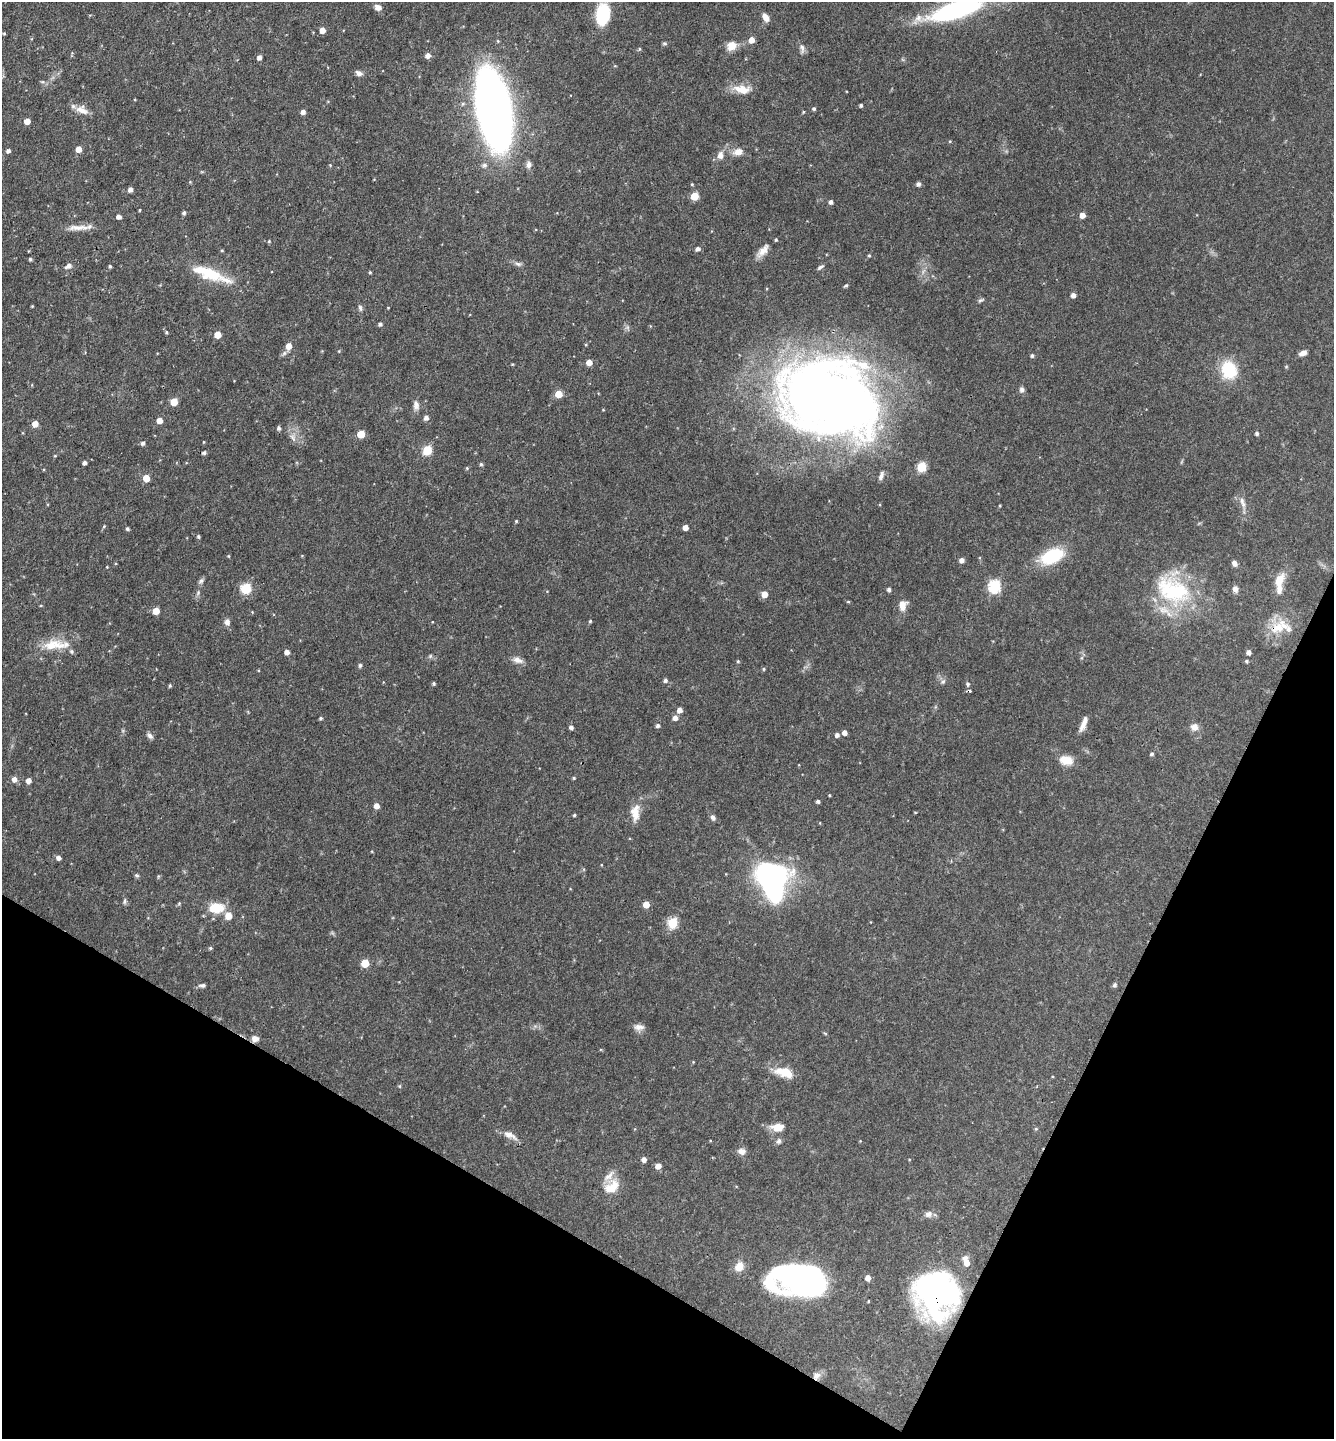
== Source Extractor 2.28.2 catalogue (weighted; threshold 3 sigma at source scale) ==
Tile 15 of 4 x 4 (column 3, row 4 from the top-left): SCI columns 2811-4142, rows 1-1437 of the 5756 x 5747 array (HDU 1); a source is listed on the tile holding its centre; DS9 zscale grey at full resolution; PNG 1336 x 1441 px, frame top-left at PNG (2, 2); no overlay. Shown black and unused: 23% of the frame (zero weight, under 3 of 4 exposures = <1% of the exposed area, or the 3 px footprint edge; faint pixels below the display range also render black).
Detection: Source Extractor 2.28.2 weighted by HDU 2 'WHT'; one run over the whole footprint, this tile lists its part. Background 0.0897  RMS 0.0041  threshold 0.0183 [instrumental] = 3 sigma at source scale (4.5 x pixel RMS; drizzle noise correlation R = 1.50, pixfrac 1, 0.05/0.05 arcsec/px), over >= 5 px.
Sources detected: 185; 2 inside a brighter object's white glare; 1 cosmic-ray / hot-pixel residue — not listed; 9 inside a brighter listed object's ellipse — not listed separately; the other 173 listed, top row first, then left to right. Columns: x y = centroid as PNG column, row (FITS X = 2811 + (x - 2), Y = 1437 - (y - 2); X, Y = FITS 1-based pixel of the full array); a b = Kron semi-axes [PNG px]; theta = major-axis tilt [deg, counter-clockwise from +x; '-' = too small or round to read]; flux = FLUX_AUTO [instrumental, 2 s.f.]
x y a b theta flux
378 7 8 7 - 1.9
956 10 50 15 17 64
603 15 19 12 80 21
766 17 9 6 -55 2.9
322 30 5 4 - 3.8
4 33 4 3 - 0.39
752 40 5 4 - 4.1
665 43 8 4 -1 0.58
732 46 11 9 41 4.2
802 48 14 5 -81 1.4
639 49 5 4 - 0.49
428 55 6 6 - 1.8
259 57 5 4 - 1.8
359 73 8 6 -22 1.7
43 82 6 4 -17 0.61
742 89 22 11 -11 5.8
861 105 4 3 - 0.77
814 109 4 4 - 0.72
82 110 17 10 -31 3.7
494 110 46 18 -80 500
303 112 5 4 - 1.7
27 121 5 4 - 3.6
950 141 4 3 - 0.34
78 149 5 5 - 3.2
8 151 4 4 - 1.2
738 152 11 8 17 3.2
720 155 10 8 73 2.4
330 165 4 4 - 0.32
484 165 7 6 - 1.3
529 165 8 7 - 1.6
692 184 4 4 - 0.38
918 184 5 4 - 1.3
130 189 4 4 - 2
694 196 5 5 - 11
831 202 4 4 - 1.2
140 210 4 3 - 0.31
184 213 4 4 - 0.8
1082 215 5 4 - 3.8
119 217 4 4 - 1.8
78 227 31 7 1 4.2
269 241 5 4 - 0.45
698 249 5 4 - 1.3
222 250 4 3 - 0.37
763 251 20 8 48 3.4
869 255 4 4 - 0.48
30 259 4 3 - 0.6
518 264 10 5 -14 1.1
68 266 8 5 32 2
110 266 4 3 - 0.63
820 267 9 4 33 0.87
370 272 4 3 - 0.46
213 274 31 20 9 12
846 286 5 4 - 0.57
1073 295 4 4 - 1.9
980 300 8 5 26 0.71
32 306 3 3 - 0.31
360 308 9 5 -78 0.94
380 324 4 4 - 1
166 332 4 4 - 0.48
218 335 5 5 - 6.4
289 346 6 5 - 4.1
1303 353 8 5 21 2.1
1032 355 4 4 - 0.8
589 362 5 4 - 3.7
1229 370 18 15 -70 16
1022 389 7 6 - 1.1
558 394 5 5 - 6.9
829 398 103 74 -19 400
174 402 5 5 - 7.7
416 405 12 7 90 1.9
426 418 5 4 - 1.7
159 420 5 4 - 3.9
35 424 5 5 - 4
279 428 5 4 - 0.89
1257 433 4 4 - 0.92
361 434 5 5 - 7.6
293 437 11 6 -50 1.7
143 443 5 4 - 1.2
427 450 5 5 - 21
204 453 5 4 - 0.91
84 463 4 4 - 1.3
481 464 5 5 - 0.66
921 467 5 5 - 21
467 468 4 4 - 0.45
881 476 12 5 69 1.5
146 478 5 5 - 7
1242 501 10 6 -77 1.8
516 521 3 3 - 0.46
104 526 5 3 - 0.44
685 527 4 4 - 2.8
127 529 4 4 - 0.74
198 536 4 4 - 0.61
1052 556 18 11 24 28
961 560 4 4 - 2
1234 563 7 6 - 1.5
1279 580 15 9 64 5.5
201 581 6 6 - 0.94
994 586 6 6 - 48
246 588 6 5 - 28
889 589 4 4 - 1
1235 589 6 5 - 2.1
1173 590 51 32 -27 39
764 594 5 5 - 4.5
902 607 8 7 - 2.3
156 611 5 5 - 5.9
590 621 4 4 - 0.44
227 622 9 7 -65 1.7
1278 628 23 15 16 9.7
53 645 33 12 2 9.2
287 652 4 4 - 2.1
1249 652 4 4 - 1.7
517 660 14 7 -21 2.2
738 661 4 4 - 0.46
1246 661 5 4 - 0.45
360 665 5 4 - 0.83
764 669 5 3 - 0.43
665 680 5 4 - 1
943 681 7 5 66 0.92
434 684 4 3 - 0.62
968 684 6 5 - 0.65
170 685 4 3 - 0.52
679 710 5 4 - 2.5
320 718 4 4 - 0.57
675 718 6 6 - 1.8
1083 724 18 5 68 3.3
658 726 5 4 - 0.96
571 727 4 4 - 1.1
1194 727 9 9 - 2.6
844 733 5 4 - 1.9
837 735 5 5 - 1.3
150 736 8 6 -45 1.3
1152 754 4 4 - 0.9
1066 760 16 10 -13 5.2
574 778 4 4 - 0.41
14 779 6 5 - 2.2
28 781 5 4 - 2.6
829 795 3 3 - 0.36
818 801 3 3 - 0.92
376 806 5 5 - 2.8
635 812 21 11 86 5.3
915 812 4 2 - 0.27
574 815 3 3 - 0.52
713 817 8 6 -57 1.2
58 858 4 4 - 1.7
136 875 6 4 -2 0.63
772 880 28 19 -74 140
125 901 9 4 85 0.8
646 904 5 5 - 4.8
216 908 17 11 1 9.2
228 916 6 6 - 5.1
673 923 6 5 - 25
210 948 5 4 - 0.55
365 963 5 5 - 12
202 985 8 5 4 1
1115 985 6 5 - 0.79
639 1027 14 7 -1 2.2
255 1039 9 8 - 1.8
785 1073 23 11 -16 7.9
777 1127 14 9 1 4.9
1036 1129 5 3 - 0.4
510 1135 18 8 -22 3.1
779 1141 8 6 77 1.1
742 1151 10 8 -14 2
644 1159 5 4 - 1.9
658 1166 5 5 - 2.9
612 1187 23 14 41 7.5
928 1214 10 8 18 1.8
966 1262 9 5 -74 4.5
868 1278 5 4 - 2.7
801 1279 36 25 -53 89
770 1284 61 45 20 36
936 1294 45 40 -73 97
816 1376 10 9 - 2.5
Overlapping masked pixels (flux is a lower limit): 5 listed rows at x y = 829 398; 1278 628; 255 1039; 936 1294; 816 1376
Isophote crosses this tile's border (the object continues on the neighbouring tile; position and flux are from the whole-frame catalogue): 1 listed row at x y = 956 10